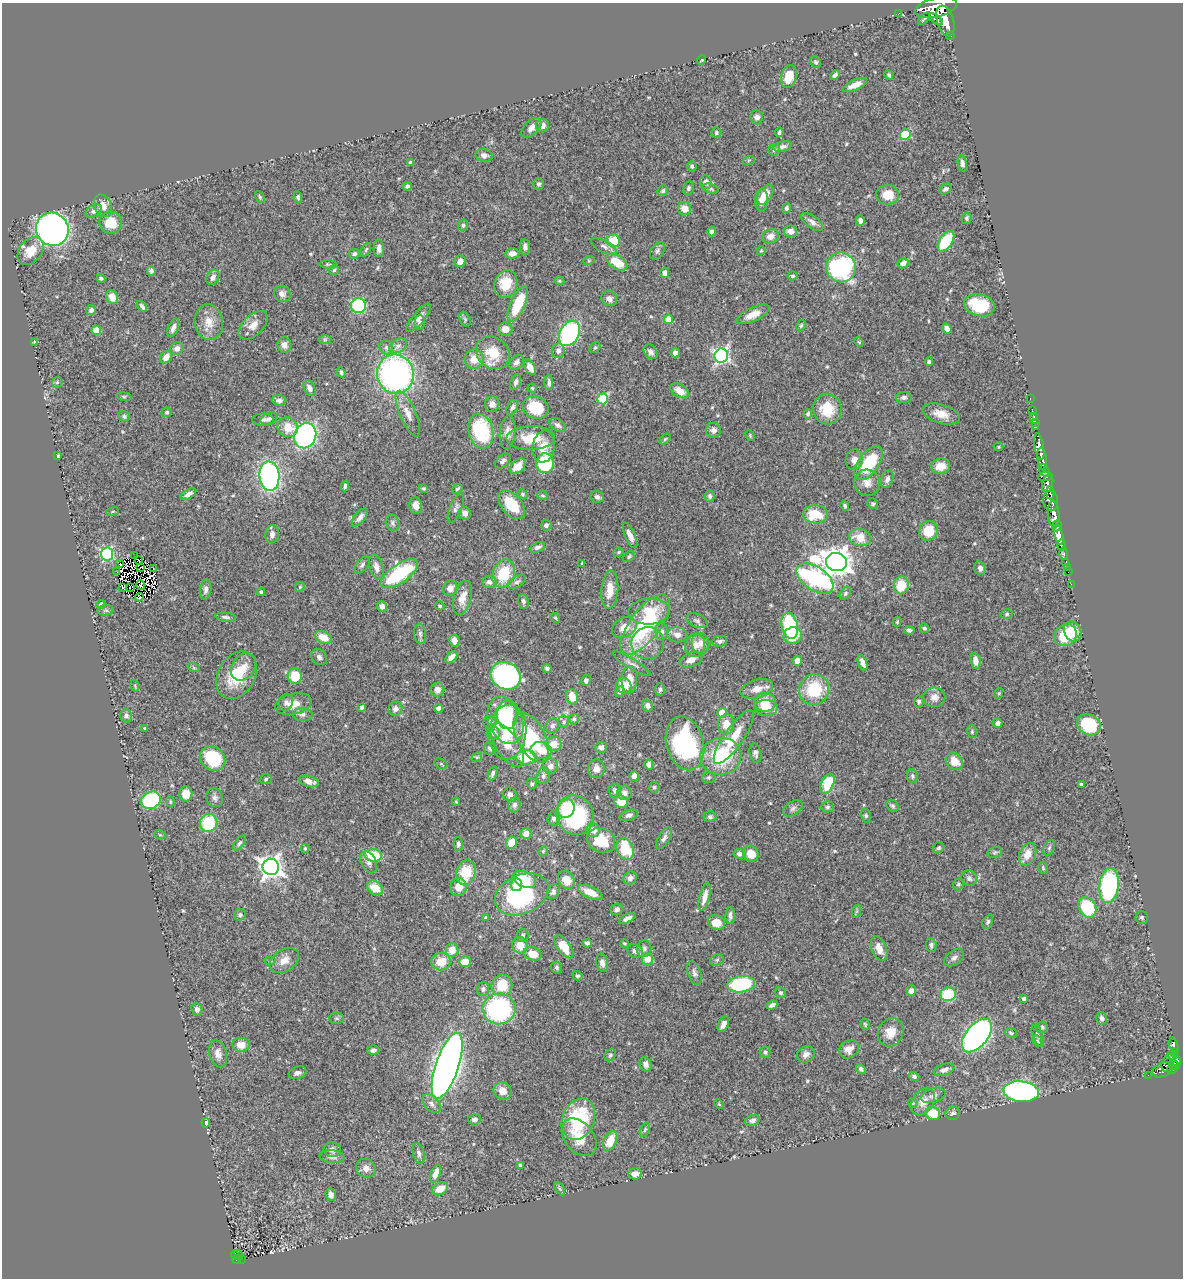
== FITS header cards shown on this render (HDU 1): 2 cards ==
NAXIS1  =                 1181
NAXIS2  =                 1276

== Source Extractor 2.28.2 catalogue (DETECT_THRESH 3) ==
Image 1181 x 1276 px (HDU 1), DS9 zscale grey, 1 PNG px = 1 image px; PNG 1185 x 1280 px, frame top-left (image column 1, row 1276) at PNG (2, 3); each listed source drawn as its Kron ellipse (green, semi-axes under 4 px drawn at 4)
Background 0.679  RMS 0.026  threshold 0.079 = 3 sigma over >= 5 px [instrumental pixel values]
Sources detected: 549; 5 with non-positive FLUX_AUTO (blend fragments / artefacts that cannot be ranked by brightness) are neither listed nor drawn; of the other 544, the 500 brightest by FLUX_AUTO listed and drawn (44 fainter detections omitted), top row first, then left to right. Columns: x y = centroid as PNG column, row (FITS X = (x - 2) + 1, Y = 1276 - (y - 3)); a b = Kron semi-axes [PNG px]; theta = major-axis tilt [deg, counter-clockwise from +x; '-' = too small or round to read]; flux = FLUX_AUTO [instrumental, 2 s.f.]
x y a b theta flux
936 8 21 9 13 5100
899 13 2 2 - 9.1
924 19 7 3 47 2.2
936 19 8 3 -38 340
945 21 16 8 -74 3100
951 35 3 3 - 38
702 60 4 4 - 1.9
816 62 6 5 - 3.2
835 75 5 4 - 5
889 75 5 3 - 3.4
789 76 11 7 74 30
855 85 13 5 25 15
757 117 7 6 - 7
542 126 6 6 - 11
531 128 12 7 44 11
779 132 5 3 - 4.1
716 133 5 5 - 3.2
905 135 5 5 - 48
783 147 9 5 12 7.2
774 150 6 5 - 4.4
484 155 8 6 -13 9.3
749 160 6 4 19 2.1
410 163 4 3 - 4.7
962 163 8 4 -80 5.6
692 166 5 4 - 3.2
706 182 7 6 - 10
539 184 6 5 - 3.5
407 186 4 4 - 3.9
688 188 7 5 78 3.9
711 189 8 4 -14 3.5
946 189 6 5 - 5.2
663 191 6 5 - 3.4
765 195 11 6 56 28
888 195 11 10 - 31
260 197 6 4 -61 2.5
298 197 6 4 -80 3.3
762 200 11 6 87 14
103 206 12 8 -63 14
786 208 5 4 - 4.4
685 209 7 6 - 18
94 211 9 6 31 6.7
967 218 6 5 - 3.3
860 220 5 4 - 6.7
812 222 13 6 -36 8.4
111 223 11 11 - 40
463 225 5 5 - 3.4
52 229 17 16 - 680
791 231 6 6 - 13
712 232 5 4 - 8.5
771 236 8 7 - 12
614 241 6 6 - 51
946 241 11 6 56 83
604 246 14 6 -27 7.4
525 247 8 5 -84 6.2
379 248 8 5 -87 9.1
366 250 7 4 63 2.8
30 251 15 11 49 27
657 251 10 6 58 4.9
761 251 4 4 - 1.9
512 253 7 5 3 11
354 254 6 4 27 3.8
589 260 6 4 18 2
460 261 6 5 - 13
617 262 12 7 -33 44
903 263 6 5 - 8.3
328 264 9 3 -3 2.8
841 267 15 14 - 240
334 270 5 5 - 3
151 271 5 4 - 4.8
665 273 5 4 - 11
793 276 5 4 - 2.8
213 277 8 6 60 9.5
101 278 4 3 - 3.4
559 281 5 4 - 2.1
506 284 14 11 71 44
282 294 8 8 - 7.5
112 297 7 5 -61 19
609 299 8 7 - 7.9
518 304 19 7 66 67
979 305 16 11 -13 75
142 306 6 4 -54 5.4
358 306 7 7 - 110
91 310 5 5 - 6.2
753 314 18 7 25 20
419 318 17 6 50 9.5
465 319 8 5 -66 3.2
668 319 4 4 - 42
209 322 18 14 -82 27
420 323 7 5 88 4.5
253 325 18 10 44 17
801 326 6 4 62 2.7
173 328 10 5 67 8.5
505 329 7 6 - 13
947 329 5 4 - 7.5
96 330 4 4 - 35
570 333 13 9 62 230
325 340 6 4 0 2.7
35 342 4 3 - 2
859 342 5 4 - 2
284 345 8 7 - 10
398 346 10 6 30 6.8
386 347 7 6 - 4.9
595 347 6 5 - 2.5
177 348 7 6 - 9.2
558 351 7 6 - 8.4
650 352 8 6 -51 8
493 353 18 15 -39 43
675 353 4 4 - 8.5
721 356 7 7 - 440
166 357 7 5 51 14
474 359 9 9 - 20
516 362 8 6 47 7
929 362 4 4 - 3.6
530 367 8 5 -63 14
341 372 5 4 - 4.3
395 374 20 18 -76 530
57 382 6 5 - 3.1
516 382 8 5 71 5.3
549 382 7 4 89 5.4
309 388 8 5 -63 8.2
532 388 4 4 - 2
680 391 10 6 -31 21
124 396 8 4 -9 2.4
904 397 8 5 6 5.2
603 399 5 5 - 100
1030 399 3 2 - 25
279 400 7 5 -6 6.5
492 404 8 7 - 7.5
512 407 8 5 62 4.7
535 407 13 11 -23 61
827 409 15 14 - 53
1032 411 2 2 - 12
167 412 5 4 - 3
408 414 24 8 -67 18
808 414 5 4 - 4.2
941 414 19 9 -17 23
124 416 6 5 - 3.3
1034 417 3 2 - 24
269 418 9 5 20 4.6
263 420 11 6 -2 5.3
1035 423 2 2 - 14
557 425 9 6 -35 6.5
288 427 10 9 - 29
1035 427 4 2 - 38
713 430 7 7 - 8.2
481 431 17 12 -75 110
507 432 17 7 84 12
305 436 13 11 68 370
750 436 6 4 -65 2.2
531 438 24 12 1 48
665 439 6 4 44 2.2
1039 446 13 4 -80 1400
544 447 16 11 82 27
998 447 5 4 - 2
58 456 3 3 - 2.1
1042 459 11 4 -81 1400
854 460 10 8 78 13
503 461 9 5 43 4.9
545 463 10 9 - 110
869 463 20 10 54 93
518 466 9 6 44 17
940 466 9 7 8 25
1044 470 7 4 -54 170
269 476 15 10 -85 450
1045 477 7 4 5 240
887 479 9 6 70 7.3
867 483 13 13 - 15
1048 483 9 5 74 680
345 486 5 3 - 4.5
424 489 5 4 - 2.7
457 489 6 4 38 3
1050 493 7 3 -87 300
188 494 9 4 31 7.6
522 494 5 4 - 2.7
543 495 5 4 - 2.9
710 496 6 5 - 3.7
597 497 7 5 -17 6
1051 501 10 7 -83 750
873 504 6 5 - 2.9
512 505 17 10 -49 49
416 506 8 6 -80 14
845 506 5 4 - 3.1
456 508 16 6 67 6.7
113 511 6 3 19 1.9
465 513 6 6 - 8.6
815 514 13 9 -2 53
1054 514 14 5 -87 2200
360 517 11 5 51 8.5
393 523 8 6 -70 5
546 525 5 5 - 5.6
1057 526 6 3 70 620
929 531 10 9 - 41
272 534 9 6 80 8.3
1059 535 10 4 -75 2400
630 536 13 5 -65 13
860 537 11 8 -13 29
1062 545 5 3 - 260
537 547 8 4 22 5.9
619 552 5 3 - 2.1
107 554 6 6 - 200
1063 554 6 3 89 190
135 556 2 2 - 2.1
629 557 7 4 39 2.9
139 561 4 2 - 3.3
836 562 10 9 - 2500
1066 562 4 3 - 55
582 563 3 3 - 2.1
120 564 2 2 - 6.3
362 565 10 5 52 4.9
141 567 3 2 - 2.2
376 567 13 7 -75 13
1067 567 2 2 - 10
980 568 7 5 -71 6.8
153 569 3 2 - 2.2
117 572 2 2 - 2.5
1068 572 2 2 - 8.7
399 574 22 9 35 180
504 574 14 11 68 64
815 579 21 11 -33 370
489 582 7 6 - 6.6
517 582 10 5 28 4.8
1071 584 2 2 - 7.2
141 585 5 3 - 2.2
901 585 9 7 77 43
122 587 3 3 - 2.8
300 587 5 4 - 2.6
130 588 3 2 - 2.5
450 588 8 6 63 14
206 589 10 5 83 7.6
610 590 19 8 85 27
261 592 4 3 - 2.5
845 593 7 5 52 3.5
139 597 4 3 - 3.4
462 598 17 9 75 23
523 601 7 5 -85 5.7
101 605 5 4 - 4.4
382 606 5 5 - 8.1
440 606 5 4 - 2.9
106 610 8 5 5 3.3
649 611 21 13 4 48
1007 614 6 4 16 3
226 617 10 4 -6 5.4
555 618 5 4 - 2.3
697 621 11 6 -25 6.1
897 622 5 3 - 2.4
645 625 36 15 53 180
790 626 13 8 -77 160
624 627 13 9 27 22
924 628 5 4 - 3
909 630 5 4 - 5.3
662 631 8 6 -85 5.5
1073 631 10 8 -59 35
420 634 10 6 -82 5
677 635 10 7 -5 12
1065 635 11 10 - 60
793 636 9 8 - 39
323 637 8 6 -29 28
454 640 6 5 - 18
720 641 7 5 10 4.4
648 643 16 16 - 28
700 643 10 9 - 12
695 645 12 10 76 14
319 657 9 7 -53 5.6
451 657 7 4 47 12
691 660 12 7 21 11
797 661 5 4 - 13
975 661 8 5 -82 11
862 663 8 4 -69 9.9
632 664 21 5 -31 8.7
243 667 14 11 55 20
194 668 6 4 -18 2.3
547 668 4 4 - 3.8
237 675 25 18 60 70
295 676 8 7 - 43
506 676 15 13 -30 360
586 680 5 5 - 5.1
629 680 13 8 88 21
135 686 6 3 -73 1.8
624 686 8 7 - 20
660 689 7 4 89 3.5
757 689 17 9 16 18
814 689 15 14 - 84
437 690 7 7 - 12
619 692 5 4 - 6.3
999 693 5 3 - 1.8
572 697 8 5 -72 30
934 697 11 10 - 13
919 701 6 4 -81 4.1
286 702 8 7 - 6.8
765 702 11 9 -1 32
293 704 18 10 13 22
647 705 6 5 - 6.7
361 707 4 3 - 4.6
439 708 4 4 - 8.8
766 708 11 8 -2 22
395 709 7 6 - 7.9
722 713 5 4 - 57
302 714 10 6 -1 6.5
507 715 14 10 -87 73
126 716 7 5 -75 4.8
574 719 5 5 - 3.5
505 720 25 17 -69 140
490 722 6 6 - 7.4
564 722 6 5 - 3.6
998 723 4 4 - 8
726 724 10 8 85 23
1089 724 12 10 -31 85
552 726 7 6 - 6.7
145 728 3 3 - 2.7
508 732 27 18 84 85
972 732 6 5 - 2.8
493 733 6 6 - 12
531 737 27 14 -62 150
734 737 32 9 55 54
685 743 27 18 -75 230
554 744 8 7 - 28
507 745 25 11 -57 36
601 747 6 5 - 7.2
490 748 6 6 - 5.2
541 750 10 8 -15 34
755 753 10 5 -78 6.3
721 756 20 18 9 110
477 757 6 4 41 2.2
526 757 10 7 5 60
213 758 13 11 -41 110
954 761 9 7 -49 25
441 764 7 5 -28 3
649 765 5 4 - 8.6
550 766 7 7 - 10
596 769 9 8 - 12
493 773 7 4 71 4.7
543 776 8 6 81 5.4
634 776 5 4 - 14
912 776 7 5 -81 4
709 777 7 5 1 2.8
266 779 5 5 - 2.9
309 781 10 5 -15 13
532 784 5 5 - 3.5
827 784 10 6 65 65
1081 784 3 3 - 3.2
654 787 5 5 - 3.2
615 791 7 6 - 5.2
624 793 7 7 - 8.1
186 794 7 6 - 23
510 795 7 6 - 6.6
215 798 10 8 -69 7
151 800 10 8 23 200
170 802 5 4 - 2.3
456 802 4 4 - 1.9
621 802 7 6 - 26
515 805 7 6 - 4.8
893 806 7 5 -42 3.7
828 807 6 5 - 3.7
793 808 10 6 33 6.5
566 809 9 8 - 59
575 815 20 18 -64 210
629 815 9 5 17 5.6
866 816 7 5 -76 3.4
710 817 6 5 - 4
553 819 7 6 - 6.5
209 823 9 8 - 84
593 830 7 6 - 11
526 834 5 5 - 16
160 835 6 3 -19 2.1
664 838 12 5 58 6.8
601 840 14 12 -24 49
240 843 8 4 52 3.7
511 843 6 5 - 23
458 844 7 4 89 4
305 848 4 3 - 2
939 848 6 5 - 3.3
1049 848 8 5 63 3.6
625 849 11 8 -67 72
543 851 5 4 - 2.3
995 852 7 5 13 3.4
740 854 6 5 - 6.8
751 854 8 7 - 27
1027 854 11 8 66 21
373 855 8 6 -4 66
369 862 11 7 -64 8.5
271 867 8 8 - 1300
1043 868 6 4 -75 2.5
466 872 13 9 79 50
630 878 7 6 - 6.7
969 878 8 7 - 6.5
525 880 12 7 -26 45
566 880 10 8 -55 24
958 884 6 5 - 3
517 885 6 5 - 33
1109 885 17 9 82 240
459 887 9 8 - 19
375 888 8 6 -37 31
553 892 8 6 58 6.1
590 892 13 6 -24 24
522 894 28 19 24 190
704 897 14 5 75 14
1087 907 11 8 -63 95
617 909 6 5 - 6.2
857 911 7 4 70 2.5
240 915 6 6 - 5.1
730 916 8 4 90 6.5
486 918 4 3 - 2.4
627 918 9 4 27 6.4
1142 918 6 6 - 3.3
716 922 9 7 -13 22
988 922 7 4 64 3.3
523 935 7 6 - 4.7
587 943 4 4 - 5
624 943 4 3 - 2.3
520 945 8 7 - 23
931 945 7 5 -87 5.6
564 947 13 6 -53 33
644 949 8 7 - 8.9
879 949 13 7 -68 19
452 950 7 6 - 23
635 951 8 6 -24 8.3
533 954 9 6 -15 22
954 958 11 7 35 7.2
647 959 6 6 - 23
284 960 16 10 34 18
717 960 7 5 22 3.7
270 961 6 4 1 2.4
441 962 10 8 6 32
465 962 5 5 - 25
602 963 9 6 -78 9.3
557 968 6 5 - 3.5
694 973 12 6 -72 6.7
577 976 5 4 - 2.7
741 984 14 8 8 180
502 985 11 10 - 44
483 989 7 6 - 4.3
911 991 5 5 - 8.8
781 993 6 5 - 3.3
948 994 8 7 - 70
1024 999 4 4 - 6.6
772 1005 5 4 - 6.5
197 1009 6 5 - 6.7
499 1009 16 15 - 280
336 1018 7 5 0 3
1102 1018 6 5 - 4.7
723 1024 8 5 63 9.4
865 1024 6 4 -74 2.3
1042 1027 6 5 - 4.9
891 1032 14 12 62 23
1011 1033 6 5 - 3.4
1038 1035 11 5 -71 5.3
977 1036 19 11 51 640
1037 1041 6 4 -65 2.6
241 1045 8 7 - 20
1174 1045 8 3 -76 210
849 1049 10 8 34 14
373 1050 6 5 - 5.2
1175 1051 4 3 - 160
765 1052 5 5 - 4.7
218 1054 14 8 -75 12
806 1054 9 7 35 9.2
610 1055 6 5 - 4
1172 1056 5 3 - 150
1177 1061 5 4 - 290
1168 1063 9 5 63 240
646 1064 7 5 -66 7.1
1174 1065 5 3 - 310
447 1066 34 11 72 2200
861 1069 5 4 - 4.2
1172 1069 5 4 - 410
944 1070 11 5 19 8.3
1163 1070 11 6 26 220
298 1073 9 6 18 6.9
1148 1075 2 2 - 6.3
914 1076 5 4 - 4.2
503 1091 9 8 - 18
1021 1092 18 10 -6 440
933 1095 12 7 16 9.2
923 1102 15 10 55 18
913 1103 5 5 - 2.7
431 1104 11 7 -47 7.4
719 1104 5 4 - 1.8
953 1113 7 6 - 5.7
933 1114 7 6 - 55
474 1119 6 5 - 5.5
578 1119 21 16 68 140
753 1120 8 5 20 5.6
206 1123 5 4 - 4.6
645 1130 7 4 70 2.9
579 1137 21 14 -51 40
610 1141 10 6 65 33
332 1150 9 7 -11 8.6
419 1153 10 5 -75 6.1
332 1156 12 6 -6 9.4
520 1165 4 4 - 3.1
366 1168 10 9 - 11
436 1173 9 4 71 16
635 1174 6 6 - 15
440 1189 8 6 27 20
560 1189 7 4 -59 2.7
331 1195 6 5 - 7.8
235 1255 4 2 - 19
239 1255 5 3 - 66
236 1259 4 3 - 57
242 1259 2 2 - 9.9
At the frame edge (FLAGS 8, measured only in part): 1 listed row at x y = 936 8
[44 fainter detections neither listed nor drawn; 5 non-positive-flux detections neither listed nor drawn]